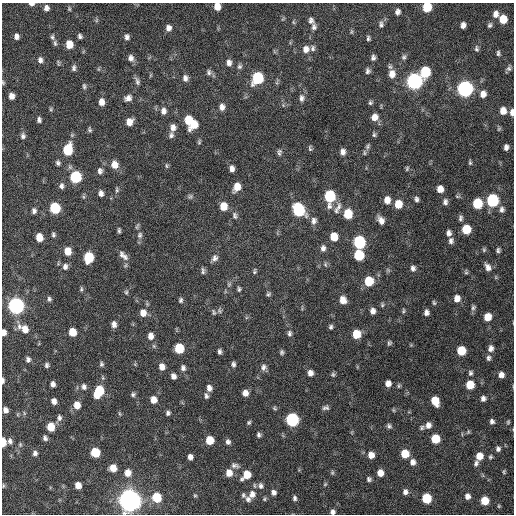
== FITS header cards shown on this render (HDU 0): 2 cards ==
NAXIS1  =                  512 / Axis length
NAXIS2  =                  512 / Axis length

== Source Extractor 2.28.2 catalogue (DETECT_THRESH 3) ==
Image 512 x 512 px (HDU 0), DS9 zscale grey, 1 PNG px = 1 image px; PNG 516 x 516 px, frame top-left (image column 1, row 512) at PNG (2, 3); no overlay
Background 449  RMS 13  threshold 38.7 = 3 sigma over >= 5 px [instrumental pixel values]
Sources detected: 272; all 272 listed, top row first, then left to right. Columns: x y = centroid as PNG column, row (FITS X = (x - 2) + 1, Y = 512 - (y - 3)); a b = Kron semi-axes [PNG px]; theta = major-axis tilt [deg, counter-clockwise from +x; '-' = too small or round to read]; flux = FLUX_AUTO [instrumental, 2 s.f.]
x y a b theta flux
32 4 5 3 - 2.9e+03
217 6 6 6 - 8.8e+03
427 7 7 6 - 2.9e+04
46 8 6 5 - 3.6e+03
69 9 6 4 -71 1.2e+03
397 12 7 6 - 3.4e+03
496 14 8 6 84 4.8e+03
283 19 8 3 45 9.8e+02
503 19 7 6 - 1.7e+04
96 20 7 4 88 1.3e+03
311 20 9 7 -72 3.2e+03
293 22 6 4 -87 1.3e+03
381 24 9 6 82 3.0e+03
463 25 6 5 - 3.9e+03
490 25 7 5 66 2.0e+03
314 27 11 7 -85 3.3e+03
168 28 8 6 76 4.1e+03
351 32 8 4 90 1.3e+03
16 36 5 5 - 3.8e+03
80 36 6 5 - 2.2e+03
52 37 7 6 - 1.9e+03
127 37 7 5 83 3.1e+03
368 38 6 5 - 1.8e+03
55 43 8 5 -82 1.8e+03
69 44 7 6 - 1.2e+04
313 48 9 7 80 2.7e+03
306 49 9 8 - 6.0e+03
476 49 8 5 -89 2.0e+03
498 53 6 4 -87 1.9e+03
404 57 8 6 74 2.2e+03
131 58 9 7 -77 4.2e+03
373 58 7 5 84 2.8e+03
40 60 8 6 -80 3.2e+03
58 63 9 4 -74 1.3e+03
229 63 9 6 -81 4.0e+03
239 66 8 7 - 2.3e+03
390 67 7 6 - 2.0e+03
74 68 9 6 90 2.5e+03
509 68 7 6 - 2.1e+03
98 69 6 4 -90 1.1e+03
368 71 7 6 - 2.5e+03
209 72 8 7 - 2.7e+03
425 72 8 7 - 4.4e+04
392 74 10 8 88 7.1e+03
185 78 8 7 - 4.1e+03
257 78 8 7 - 7.0e+04
137 81 12 6 -71 3.0e+03
414 81 8 7 - 3.1e+05
3 82 6 4 -65 1.2e+03
84 86 7 5 -82 1.9e+03
465 89 8 7 - 2.9e+05
483 94 8 7 - 5.7e+03
11 96 6 5 - 5.3e+03
128 98 10 8 26 4.6e+03
302 98 10 7 -89 3.8e+03
101 102 8 6 85 6.2e+03
370 102 6 5 - 1.7e+03
222 107 8 7 - 4.6e+03
51 109 6 5 - 1.2e+03
163 111 9 7 86 4.4e+03
503 111 7 6 - 7.9e+03
512 112 7 4 88 3.6e+03
374 117 8 7 - 6.8e+03
39 120 6 4 -88 2.4e+03
188 120 10 6 -90 2.1e+04
129 122 7 6 - 8.1e+03
194 124 9 6 67 1.5e+04
173 127 9 7 82 5.0e+03
90 129 7 5 -78 1.5e+03
499 129 6 5 - 1.2e+03
171 135 7 7 - 2.6e+03
374 135 6 5 - 1.6e+03
23 136 8 6 -77 2.6e+03
199 142 6 4 77 1.3e+03
368 146 8 6 68 1.9e+03
506 147 6 4 87 3.5e+03
310 148 8 4 -78 1.5e+03
68 150 8 6 80 4.1e+04
279 152 8 5 88 2.2e+03
343 152 7 5 -90 4.1e+03
364 153 8 5 86 1.5e+03
470 162 7 4 -83 1.4e+03
58 163 6 6 - 2.0e+03
114 165 9 8 - 7.6e+03
166 166 8 4 -89 1.3e+03
407 168 6 4 75 1.3e+03
232 169 7 5 -84 4.2e+03
100 171 8 7 - 3.2e+03
76 177 7 7 - 6.3e+04
61 186 7 6 - 2.7e+03
237 187 8 6 68 1.1e+04
440 189 7 6 - 6.7e+03
117 190 8 5 -87 1.8e+03
101 193 6 5 - 3.7e+03
190 196 7 6 - 1.9e+03
330 196 9 7 88 6.0e+04
458 196 7 3 -8 1.1e+03
416 199 6 4 -83 2.4e+03
387 200 8 6 -86 7.4e+03
492 200 8 7 - 8.8e+04
445 202 8 6 90 2.9e+03
477 203 7 6 - 3.6e+04
398 204 8 7 - 1.4e+04
223 206 8 6 -86 1.2e+04
339 207 16 6 80 5.1e+03
55 208 7 6 - 5.2e+04
502 209 9 7 -85 3.2e+03
299 210 9 7 -63 8.7e+04
34 211 6 5 - 2.5e+03
348 214 8 7 - 2.4e+04
235 215 10 6 -73 2.7e+03
460 218 8 5 87 2.2e+03
381 220 9 6 -61 5.7e+03
314 221 11 8 87 4.1e+03
137 226 9 4 64 1.5e+03
466 229 7 6 - 2.5e+04
119 230 7 4 -85 1.6e+03
449 233 7 5 -88 3.3e+03
53 235 6 4 -80 1.7e+03
140 235 9 7 87 2.9e+03
39 237 7 5 -80 1.1e+04
334 237 7 6 - 1.4e+04
451 241 7 6 - 2.9e+03
359 242 8 7 - 9.0e+04
323 248 8 6 84 3.3e+03
484 250 6 5 - 1.4e+03
498 250 6 5 - 2.0e+03
68 251 7 6 - 1.1e+04
122 255 10 6 -83 3.3e+03
359 255 7 7 - 3.7e+04
89 257 8 6 84 3.9e+04
125 257 11 7 -64 3.8e+03
214 258 10 6 50 3.5e+03
325 264 7 5 -88 1.7e+03
125 265 6 4 59 1.5e+03
65 267 8 7 - 3.5e+03
488 267 11 7 -63 4.9e+03
413 268 7 6 - 2.8e+03
388 270 6 5 - 1.4e+03
203 271 9 4 -86 2.1e+03
254 271 6 4 89 1.4e+03
466 272 7 5 -78 1.3e+03
369 281 7 7 - 2.7e+04
229 284 7 6 - 1.9e+03
81 289 7 4 82 1.5e+03
239 289 6 4 -89 1.5e+03
126 292 8 5 90 1.7e+03
268 294 6 5 - 1.6e+03
457 298 7 6 - 6.6e+03
49 299 6 4 -75 1.8e+03
181 300 7 5 78 1.9e+03
343 300 8 7 - 7.5e+03
434 303 6 4 -72 1.3e+03
382 305 6 5 - 1.3e+03
16 306 8 7 - 3.3e+05
473 307 8 6 75 2.1e+03
219 311 8 6 -49 1.9e+03
373 311 6 5 - 4.1e+03
403 311 6 5 - 1.3e+03
214 312 7 4 -79 1.5e+03
426 312 6 5 - 3.3e+03
143 313 8 7 - 7.4e+03
488 317 6 6 - 1.3e+04
114 324 7 5 -85 4.2e+03
19 326 9 6 88 3.6e+03
331 327 5 4 - 1.8e+03
25 329 8 7 - 8.0e+03
4 332 6 4 -88 4.5e+03
72 332 6 6 - 1.5e+04
289 333 8 6 -84 2.5e+03
356 334 7 6 - 1.8e+04
150 336 9 7 -88 5.4e+03
389 343 6 5 - 1.6e+03
179 348 7 6 - 2.9e+04
491 348 7 6 - 4.2e+03
219 351 6 4 -83 2.2e+03
461 351 7 6 - 2.2e+04
282 352 6 5 - 1.8e+03
488 358 7 6 - 2.3e+03
28 359 6 5 - 2.5e+03
101 364 6 5 - 1.7e+03
233 364 6 5 - 2.3e+03
47 365 5 4 - 2.0e+03
162 367 7 6 - 6.2e+03
264 367 9 7 81 3.4e+03
183 368 8 6 -81 2.9e+03
310 373 7 6 - 4.3e+03
470 373 7 5 79 2.0e+03
333 374 6 5 - 1.6e+03
501 375 6 5 - 4.7e+03
173 376 6 5 - 3.9e+03
3 381 5 3 - 2.2e+03
388 383 6 6 - 5.0e+03
53 384 5 4 - 3.5e+03
470 385 7 6 - 1.9e+04
399 386 6 4 87 1.3e+03
84 387 8 6 -66 2.9e+03
209 388 7 5 -77 4.4e+03
99 391 10 6 64 3.9e+04
245 393 6 5 - 5.6e+03
133 394 6 5 - 1.8e+03
206 396 7 5 -80 2.2e+03
483 398 6 5 - 3.3e+03
153 400 7 6 - 8.7e+03
54 401 5 5 - 4.5e+03
435 401 8 6 -68 1.7e+04
77 405 7 6 - 9.8e+03
275 408 6 5 - 1.3e+03
326 408 8 5 7 2.5e+03
5 410 6 5 - 4.3e+03
393 410 6 4 -89 1.0e+03
24 413 6 4 -73 1.1e+03
168 413 6 5 - 2.2e+03
18 414 6 4 71 9.5e+02
119 414 7 3 -71 9.5e+02
59 418 8 6 84 2.7e+03
292 420 7 7 - 1.2e+05
492 421 5 5 - 2.7e+03
249 422 5 5 - 1.4e+03
508 422 6 4 89 1.2e+03
428 425 8 7 - 4.4e+03
389 426 6 5 - 2.1e+03
50 427 6 6 - 1.7e+04
422 427 7 5 35 1.8e+03
352 432 6 3 72 8.6e+02
468 432 7 4 65 1.2e+03
259 435 6 5 - 2.1e+03
45 438 5 4 - 2.2e+03
435 439 7 6 - 2.5e+04
210 440 6 6 - 1.9e+04
10 441 7 6 - 2.9e+03
3 442 7 4 -88 1.6e+04
228 442 7 6 - 2.8e+03
20 444 6 5 - 1.4e+03
498 449 7 6 - 2.6e+03
95 452 6 6 - 3.1e+04
35 453 6 5 - 2.7e+03
405 454 7 6 - 1.7e+04
371 455 7 6 - 6.8e+03
479 456 7 6 - 1.0e+04
190 457 5 5 - 4.1e+03
490 457 6 5 - 1.4e+03
413 462 8 7 - 4.6e+03
476 463 8 6 65 2.5e+03
235 465 11 6 -11 3.0e+03
113 468 6 6 - 1.0e+04
504 472 5 4 - 1.2e+03
128 473 7 7 - 7.1e+03
229 473 7 7 - 8.6e+03
332 473 6 5 - 1.3e+03
380 473 6 6 - 7.6e+03
246 475 9 6 45 1.6e+04
369 479 6 5 - 2.1e+03
325 484 6 4 45 1.1e+03
78 485 6 5 - 8.0e+03
3 486 6 4 -85 1.1e+03
261 486 9 8 - 3.4e+03
273 492 7 6 - 3.5e+03
405 492 7 6 - 3.5e+03
252 494 10 8 72 6.5e+03
195 495 5 4 - 1.0e+03
243 495 7 5 -73 1.9e+03
467 496 7 6 - 4.3e+03
157 497 7 6 - 3.2e+04
295 498 6 5 - 2.3e+03
426 498 7 6 - 3.5e+04
248 499 8 7 - 3.3e+03
265 499 6 4 58 1.3e+03
129 500 8 7 - 1.2e+06
485 501 6 6 - 1.8e+04
499 506 5 5 - 9.9e+02
332 512 5 5 - 2.9e+03
At the frame edge (FLAGS 8, measured only in part): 11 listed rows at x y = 32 4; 217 6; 427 7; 3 82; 512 112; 4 332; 3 381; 3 442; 3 486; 129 500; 332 512